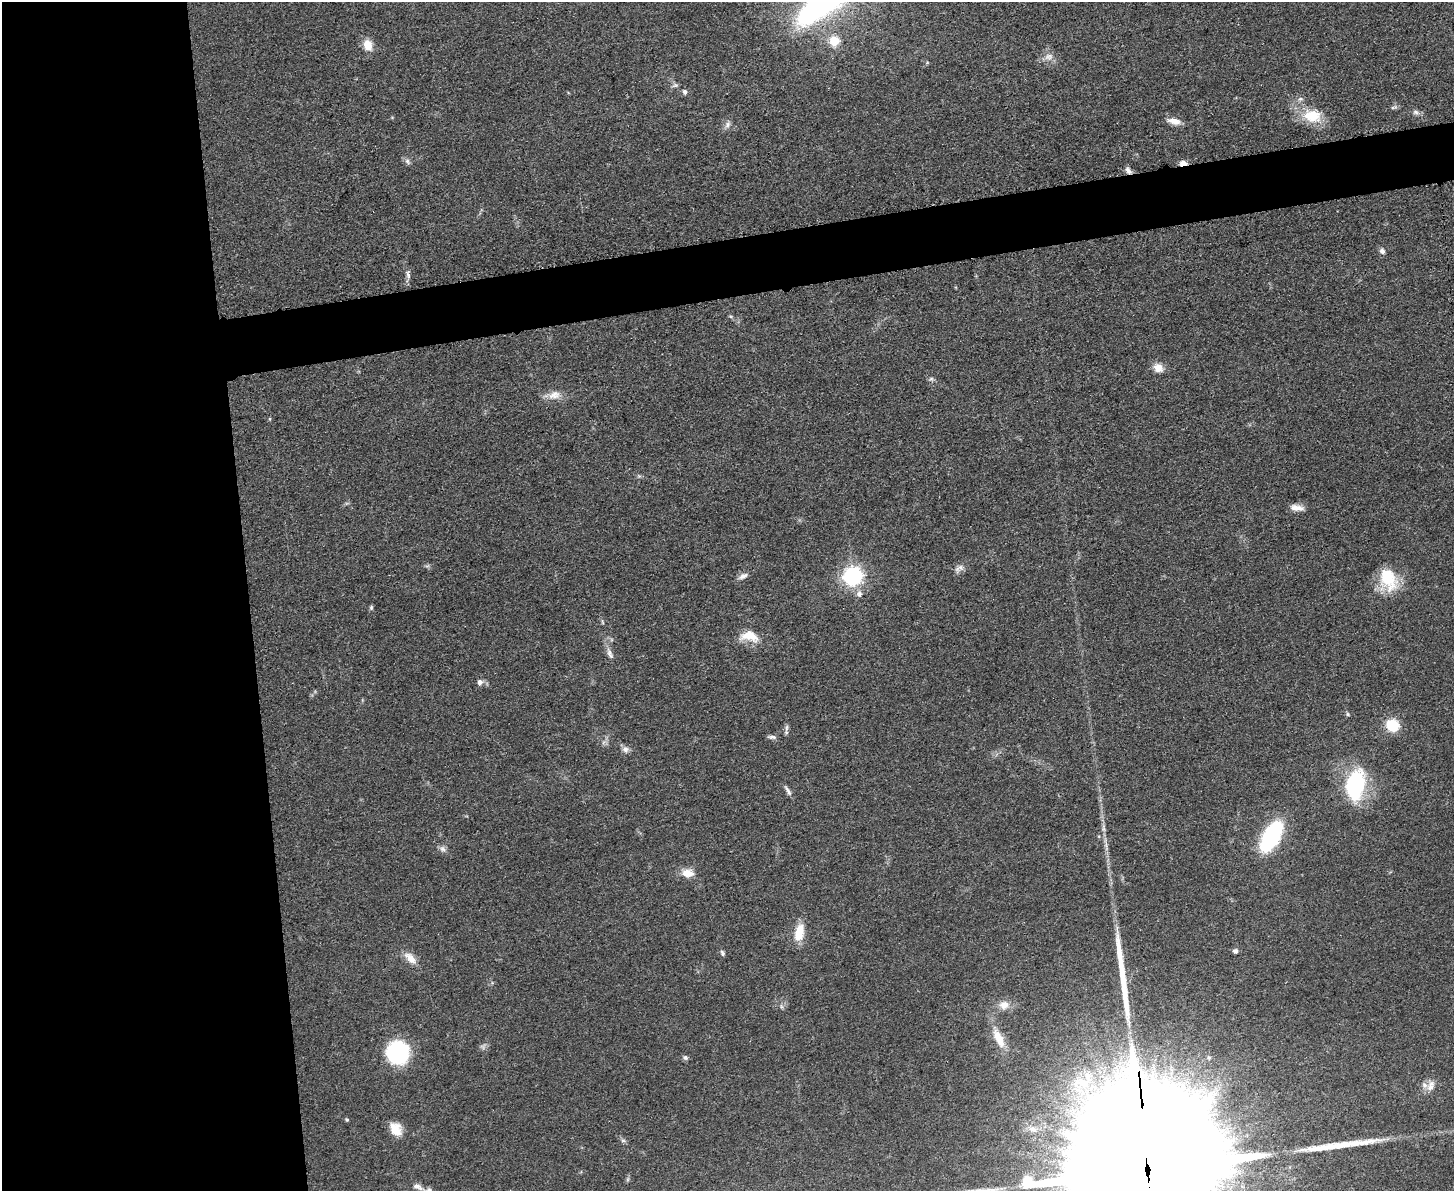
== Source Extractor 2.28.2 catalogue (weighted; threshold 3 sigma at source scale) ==
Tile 7 of 3 x 4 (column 1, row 3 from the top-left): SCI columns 140-1591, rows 1195-2383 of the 4748 x 4767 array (HDU 1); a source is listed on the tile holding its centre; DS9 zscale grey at full resolution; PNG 1456 x 1193 px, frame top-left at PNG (2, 2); no overlay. Shown black and unused: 21% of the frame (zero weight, under 3 of 5 exposures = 1% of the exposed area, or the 3 px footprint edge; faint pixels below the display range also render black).
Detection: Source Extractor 2.28.2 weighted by HDU 2 'WHT'; one run over the whole footprint, this tile lists its part. Background 0.0464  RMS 0.0055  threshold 0.0249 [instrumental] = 3 sigma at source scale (4.5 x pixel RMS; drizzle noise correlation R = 1.50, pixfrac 1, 0.05/0.05 arcsec/px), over >= 5 px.
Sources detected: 57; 2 long thin detections or spike segments (spike, bleed or trail) — not listed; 1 inside a brighter listed object's ellipse — not listed separately; the other 54 listed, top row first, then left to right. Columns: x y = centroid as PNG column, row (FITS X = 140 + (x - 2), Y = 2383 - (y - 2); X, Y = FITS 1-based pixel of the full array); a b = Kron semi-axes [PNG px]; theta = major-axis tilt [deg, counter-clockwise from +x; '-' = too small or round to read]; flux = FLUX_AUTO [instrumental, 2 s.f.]
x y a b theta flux
834 41 6 6 - 20
368 45 12 9 -71 7.7
1049 57 13 9 18 3.8
685 92 6 5 - 1.8
1394 107 11 4 12 1.3
1416 112 10 7 -22 1.8
1312 116 28 18 -9 16
1174 121 17 7 -13 4.6
727 125 11 6 63 2.1
407 161 9 6 -47 1.7
1183 163 8 5 0 4.9
1128 170 10 6 -52 2.2
1382 251 7 6 - 2.1
408 275 13 5 -80 2
1158 368 11 9 -41 5.8
931 379 7 4 1 1
554 395 18 11 17 5.9
1297 508 17 7 -6 4.2
959 568 15 8 32 2.9
743 576 14 7 24 2.7
853 576 8 8 - 160
1388 578 28 18 -67 24
859 594 9 7 -87 2.5
371 607 7 5 72 0.86
602 622 6 3 -71 0.69
749 636 23 13 -9 10
610 653 17 6 -68 3.2
480 682 7 7 - 2.3
1348 714 6 5 - 0.81
1392 725 11 10 - 20
786 728 11 4 85 1.7
772 737 11 4 -5 1.6
625 749 9 9 - 2.4
1356 785 22 13 78 69
788 791 15 5 -61 2
1271 836 23 11 60 88
443 849 9 7 -44 2
688 873 15 9 -8 6.8
799 933 24 12 78 11
1235 951 6 5 - 1.7
722 953 8 5 -63 1.2
410 958 19 9 -43 5.9
1004 1005 13 11 6 5.5
781 1006 7 4 -72 0.96
999 1038 26 10 -63 11
398 1053 17 16 - 83
685 1057 7 6 - 1.3
1431 1086 16 9 69 4.4
347 1120 5 4 - 0.69
395 1129 16 12 -56 8.2
1033 1129 11 6 -8 2.6
623 1141 7 4 0 1.1
1147 1164 84 30 -85 90000
418 1187 16 7 -23 3.2
Overlapping masked pixels (flux is a lower limit): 2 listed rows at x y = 1183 163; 1147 1164
Isophote crosses this tile's border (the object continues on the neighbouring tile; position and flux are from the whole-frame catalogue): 1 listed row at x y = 1147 1164